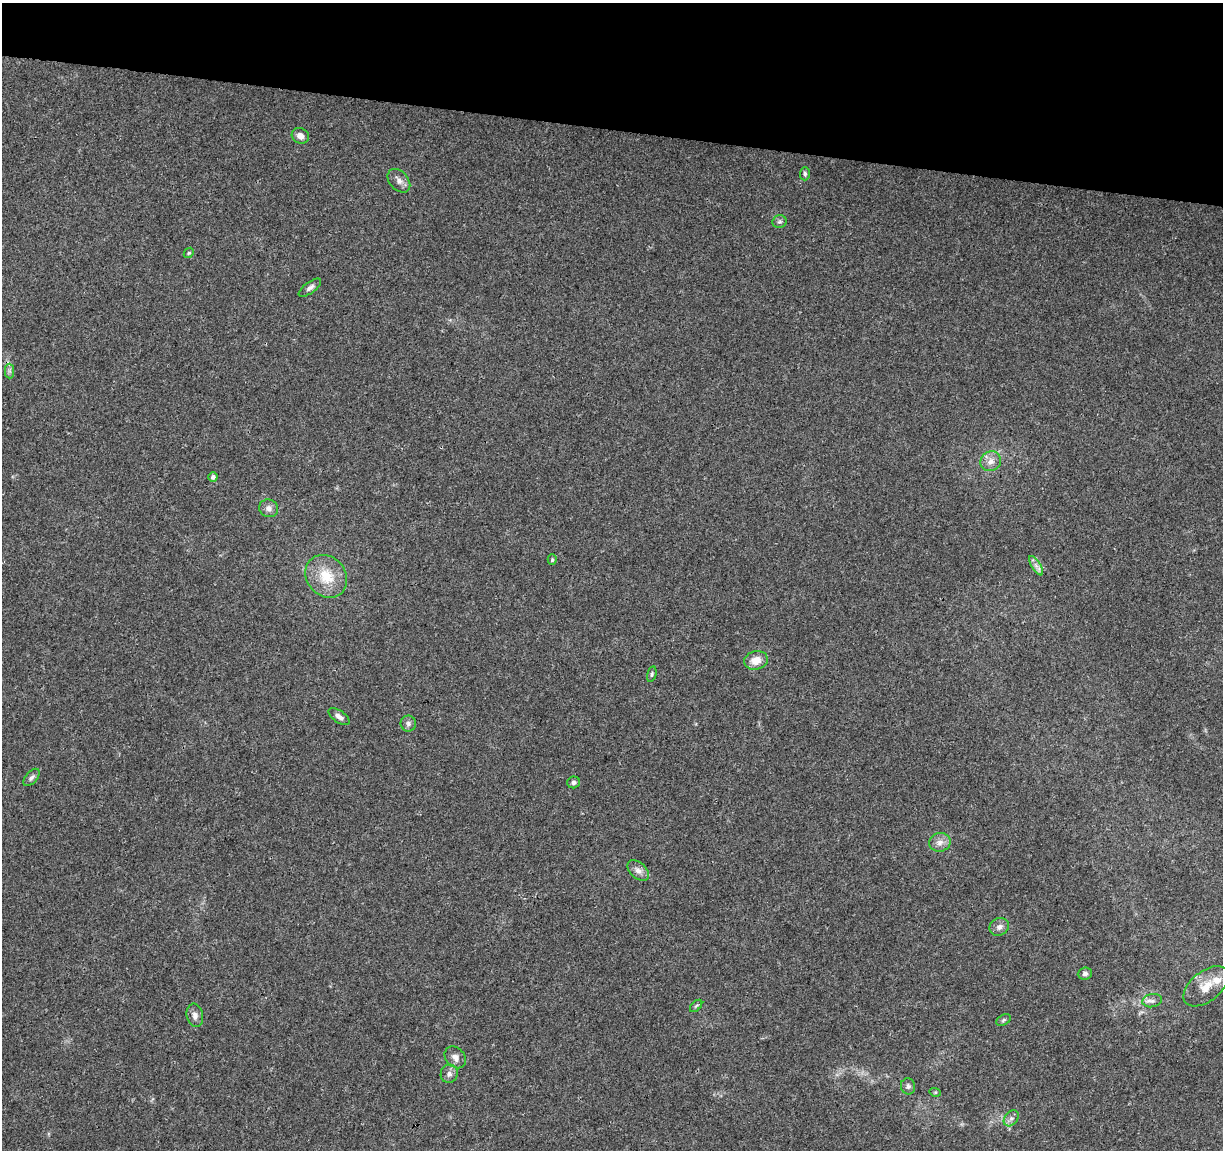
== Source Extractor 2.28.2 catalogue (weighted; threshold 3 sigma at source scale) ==
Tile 2 of 4 x 4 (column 2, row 1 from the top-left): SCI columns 1223-2443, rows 3668-4815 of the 4895 x 5100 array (HDU 1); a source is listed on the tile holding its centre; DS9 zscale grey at full resolution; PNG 1225 x 1152 px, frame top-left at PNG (2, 3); each listed source drawn as its Kron ellipse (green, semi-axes under 4 px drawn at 4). Shown black and unused: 11% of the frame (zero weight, under 3 of 4 exposures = <1% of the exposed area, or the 3 px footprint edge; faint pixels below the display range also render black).
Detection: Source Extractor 2.28.2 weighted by HDU 2 'WHT'; one run over the whole footprint, this tile lists its part. Background 0.0215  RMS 0.004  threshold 0.0182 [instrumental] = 3 sigma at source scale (4.5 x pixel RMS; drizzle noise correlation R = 1.50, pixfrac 1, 0.0396/0.0396 arcsec/px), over >= 5 px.
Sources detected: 34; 1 inside a brighter listed object's ellipse — not listed separately; the other 33 listed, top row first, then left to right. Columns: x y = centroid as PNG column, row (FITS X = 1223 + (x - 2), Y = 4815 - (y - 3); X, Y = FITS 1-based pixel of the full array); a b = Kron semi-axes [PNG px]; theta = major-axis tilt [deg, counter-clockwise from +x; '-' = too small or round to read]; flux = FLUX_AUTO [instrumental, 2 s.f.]
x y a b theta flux
300 136 9 7 -26 2.5
805 174 6 5 - 0.79
399 181 13 9 -48 2.3
780 222 7 6 - 0.93
189 253 5 4 - 0.51
310 288 13 5 36 1.5
9 371 7 5 -89 0.94
991 461 10 9 - 2.9
213 477 4 4 - 1.1
269 508 9 9 - 2
552 560 5 4 - 0.63
1036 566 11 4 -57 1.7
326 576 23 19 -49 11
756 660 12 9 14 4.9
652 674 8 4 77 0.76
339 717 12 6 -35 1.8
408 723 8 7 - 1.3
32 777 10 5 48 1.2
574 782 6 6 - 1.1
940 842 11 9 11 2.6
638 870 12 8 -42 2.4
999 927 10 8 30 1.9
1085 974 7 6 - 1.1
1206 986 26 15 39 7.8
1152 1001 10 6 10 1.6
696 1006 7 4 45 0.67
195 1015 12 8 -78 2
1003 1020 8 5 28 0.74
455 1057 12 9 -46 2.3
449 1074 9 8 - 1.7
908 1086 8 7 - 1.1
935 1092 6 4 -17 0.48
1011 1118 9 6 49 1.5